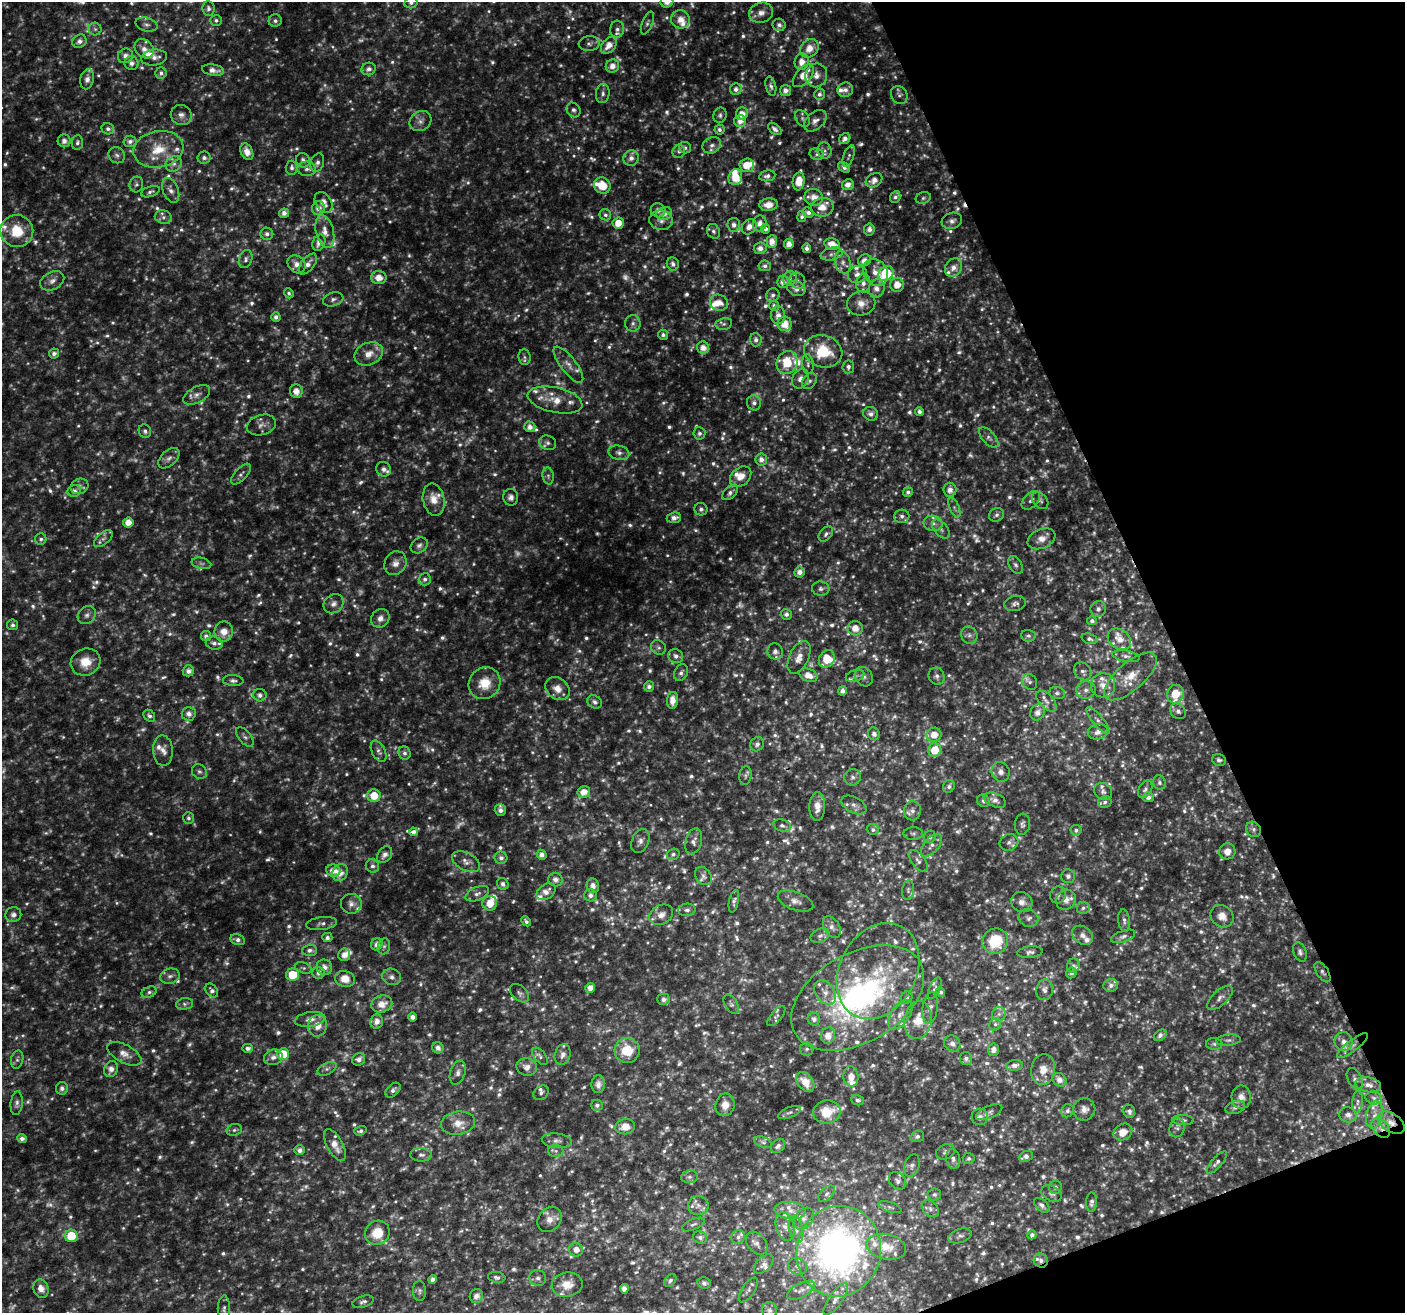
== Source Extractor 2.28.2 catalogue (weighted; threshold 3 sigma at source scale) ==
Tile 12 of 4 x 4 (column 4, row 3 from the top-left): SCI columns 4212-5614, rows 1453-2763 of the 5614 x 5469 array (HDU 1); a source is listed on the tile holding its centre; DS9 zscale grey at full resolution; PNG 1407 x 1315 px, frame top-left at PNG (2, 2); each listed source drawn as its Kron ellipse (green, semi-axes under 4 px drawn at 4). Shown black and unused: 19% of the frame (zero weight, under 2 of 3 exposures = <1% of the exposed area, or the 3 px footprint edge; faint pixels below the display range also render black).
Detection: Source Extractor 2.28.2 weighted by HDU 2 'WHT'; one run over the whole footprint, this tile lists its part. Background 0.05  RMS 0.0093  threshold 0.0418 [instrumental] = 3 sigma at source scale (4.5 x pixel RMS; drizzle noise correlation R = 1.50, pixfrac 1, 0.0396/0.0396 arcsec/px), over >= 5 px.
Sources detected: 1576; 320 too faint to see at this stretch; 2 cosmic-ray / hot-pixel residue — neither listed nor drawn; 104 inside a brighter listed object's ellipse — not listed separately; of the other 1150, all 500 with FLUX_AUTO >= 2.52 (the completeness limit of this list) listed and drawn (650 fainter detections not listed), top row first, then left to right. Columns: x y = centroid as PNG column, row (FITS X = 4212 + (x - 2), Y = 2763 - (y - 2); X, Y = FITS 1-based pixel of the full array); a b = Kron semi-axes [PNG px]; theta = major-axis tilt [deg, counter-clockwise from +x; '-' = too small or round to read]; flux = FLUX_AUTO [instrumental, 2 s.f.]
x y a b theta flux
667 2 6 6 - 7.9
411 3 7 5 15 2.7
208 8 7 6 - 3.4
761 13 12 10 19 7.6
680 19 9 9 - 11
216 20 6 5 - 2.6
275 21 6 6 - 3
647 23 12 5 67 2.7
146 24 11 6 -15 4
779 25 6 6 - 3.6
95 29 6 6 - 2.6
617 29 8 7 - 3.5
79 41 7 6 - 5
589 43 10 7 7 3.6
609 45 9 6 49 9.9
810 48 10 8 46 11
144 49 11 8 -43 8
125 56 8 7 - 5.6
154 58 13 8 6 6.4
802 62 8 7 - 9.8
131 63 7 7 - 5.1
612 66 7 6 - 7.9
368 69 7 6 - 4.6
213 70 11 5 -9 6.7
161 73 6 5 - 3.1
816 75 12 11 - 7.6
803 76 14 7 50 14
87 79 10 6 78 4.8
771 86 10 5 -76 3.1
736 89 6 5 - 4.3
785 90 5 5 - 5.7
845 90 8 7 - 4.5
603 93 9 7 83 3.6
819 94 6 5 - 2.9
899 95 9 8 - 3.4
574 110 8 6 -53 2.7
742 114 6 6 - 9.5
181 115 10 10 - 5.9
720 115 8 6 69 2.8
802 119 9 6 -53 2.7
420 121 11 9 34 5.6
740 121 6 6 - 6.8
815 121 13 8 40 5.8
108 129 6 5 - 3.5
719 129 5 5 - 2.8
775 129 8 5 -39 3.6
845 139 6 5 - 4.4
64 141 6 6 - 3.5
130 141 6 6 - 3.9
77 143 7 5 85 2.7
712 145 10 7 29 4.7
685 148 6 5 - 2.8
158 149 25 18 11 30
679 151 6 6 - 2.8
825 151 8 7 - 3.1
247 152 9 6 -64 8.6
817 154 7 5 -21 2.7
117 155 8 7 - 3.3
849 156 11 5 70 2.7
204 158 6 6 - 3.5
631 158 8 7 - 6.4
303 160 7 6 - 3.9
317 163 9 6 72 3.7
174 164 9 7 34 4
747 165 7 7 - 15
844 167 7 4 -37 3
292 168 7 6 - 3
307 169 9 7 -5 4
767 176 8 5 10 3.9
735 177 8 6 75 17
874 180 9 6 33 7.3
799 181 9 6 81 14
136 184 8 6 74 2.6
602 185 8 7 - 21
848 185 6 5 - 6.2
171 190 13 7 -67 5.8
150 192 10 5 18 2.8
814 197 9 8 - 10
895 197 6 5 - 2.9
923 198 7 5 17 2.5
324 202 11 8 -57 9
769 205 9 6 7 11
822 207 11 9 9 13
318 208 7 6 - 6.5
658 210 7 7 - 3.3
284 213 5 4 - 5.1
664 213 8 6 19 6.8
808 213 6 5 - 4.1
605 215 6 5 - 2.7
802 216 5 4 - 2.7
163 217 9 6 -14 3.8
661 220 12 10 -6 6.1
952 221 10 8 17 4.4
618 223 6 5 - 12
760 223 8 7 - 7.5
734 225 7 6 - 4.9
749 227 8 7 - 8.3
766 229 5 4 - 3.1
869 229 6 5 - 4.8
17 231 16 16 - 28
325 231 17 9 -76 11
713 231 7 6 - 2.9
267 234 6 6 - 3.1
772 242 6 5 - 9.1
319 243 8 6 65 7.3
789 244 5 5 - 7.3
832 244 8 5 -11 11
760 248 6 5 - 5.5
807 248 5 4 - 3.4
832 254 11 6 13 3.9
246 259 9 6 72 3.1
864 260 7 5 32 6.7
843 262 11 7 -75 5.4
297 264 10 8 -44 7.7
308 264 12 6 52 6.7
673 264 7 6 - 3.8
765 266 6 5 - 3.2
953 268 10 8 53 7.4
876 272 14 11 -57 11
857 274 10 8 22 5.6
886 274 8 6 42 76
379 278 7 6 - 11
790 278 7 6 - 3
52 281 13 8 27 6.1
797 281 8 7 - 3.3
783 282 6 6 - 6
863 283 9 7 81 4.8
897 285 7 7 - 12
796 289 9 7 -21 6.1
877 289 9 7 74 8
289 293 5 4 - 2.5
773 295 7 6 - 3
333 299 10 6 18 4
719 303 9 8 - 9.8
861 303 14 12 10 9.8
774 306 5 5 - 3.2
778 315 9 7 -87 6.1
276 317 4 4 - 4
633 323 8 8 - 3.6
724 324 8 5 11 2.8
785 324 7 7 - 13
663 335 5 5 - 3
756 340 6 5 - 3.8
703 348 6 6 - 8.2
823 351 19 16 -18 37
54 353 5 5 - 3.3
369 354 15 11 22 12
524 357 8 6 -83 2.5
787 362 12 10 60 30
808 364 10 5 -84 3
568 365 22 7 -52 7.7
848 367 6 5 - 3
800 379 10 8 59 6.1
809 381 9 6 51 3.2
296 391 7 6 - 8.4
197 395 14 8 28 5.9
555 400 28 12 -12 16
754 403 8 7 - 3.9
919 412 4 4 - 2.8
871 414 7 6 - 4.6
261 425 15 10 16 6.1
530 427 5 5 - 5.4
145 431 7 6 - 2.9
699 433 6 6 - 2.8
989 437 12 6 -49 3.8
548 443 9 7 -25 3.1
619 453 10 7 -14 4.2
169 458 13 7 43 4.7
761 459 6 6 - 5.2
384 469 7 7 - 4.7
241 474 13 6 47 3.5
548 476 8 5 -82 2.7
741 477 12 8 41 11
79 486 9 7 24 3.7
950 490 7 6 - 5.9
74 491 7 6 - 4
908 492 5 4 - 3
730 493 9 5 42 3.4
511 497 8 7 - 4.2
434 500 16 10 -78 12
1031 500 11 7 46 3.8
1040 501 9 7 -48 2.7
954 508 10 5 -68 3
701 509 6 6 - 2.7
996 515 8 6 27 2.8
902 516 7 6 - 3.4
674 518 7 5 7 5.3
128 522 5 5 - 10
933 523 9 7 -11 5.2
941 529 11 6 -49 4.2
826 534 9 6 47 2.8
103 538 11 6 40 3.9
41 539 6 5 - 2.6
1041 539 14 9 23 8.3
419 545 9 7 36 3.4
201 563 10 5 -13 3.1
395 563 12 10 57 7
1016 565 9 6 -57 3
799 572 5 5 - 5.5
425 579 6 6 - 3.2
821 589 9 7 -8 3.2
334 604 11 9 41 5.4
1015 604 11 7 12 3.6
1098 609 8 7 - 3.6
786 614 5 5 - 3.2
87 615 10 8 44 4.2
380 618 10 8 49 6.1
1092 621 5 4 - 3
13 625 5 5 - 2.9
855 628 7 7 - 11
224 632 10 9 - 10
969 635 9 8 - 4
206 636 5 5 - 3.6
1028 636 7 6 - 2.6
1089 639 8 5 -18 2.9
1119 639 12 9 -35 11
214 643 8 6 -14 3.9
658 647 8 7 - 2.9
775 651 8 7 - 4
676 656 8 7 - 4
1126 656 14 5 -10 4.4
799 657 17 9 64 9.7
827 659 9 7 61 21
86 662 15 13 26 17
188 671 5 5 - 4.7
1083 671 9 8 - 4
681 673 9 6 62 3.4
808 675 9 6 -21 10
855 676 9 5 16 2.9
937 676 9 8 - 3.9
1130 676 32 14 41 22
864 677 10 8 -54 4.1
233 681 10 5 -4 3.1
1030 682 8 7 - 3.2
485 683 17 15 46 20
1103 685 12 12 - 10
649 686 5 5 - 3.7
557 689 13 10 -39 9.9
1086 690 9 8 - 5
843 691 4 4 - 4.7
1057 693 8 6 -6 2.6
1175 694 9 8 - 23
260 695 7 6 - 4
672 700 8 5 84 9.6
1046 701 13 7 -46 4.8
595 702 8 6 -34 3.7
1178 711 9 7 -43 3.5
1038 712 8 7 - 6.2
189 714 7 7 - 5.1
149 716 6 5 - 2.9
1098 721 17 5 -50 4.6
1098 732 10 7 13 6.9
874 734 6 6 - 2.9
934 735 7 7 - 13
245 737 11 6 -50 2.9
757 744 7 6 - 3.6
935 750 7 7 - 19
163 751 15 10 -87 7.5
379 751 11 6 -62 3.7
404 753 7 6 - 3.1
1219 760 7 5 -18 2.7
199 772 8 7 - 2.7
1001 772 10 9 - 5.7
745 776 9 6 83 2.5
853 777 8 8 - 4.1
1159 782 7 6 - 3.1
949 786 6 5 - 2.8
1145 789 9 6 61 3.1
584 792 6 6 - 9.9
1103 792 9 8 - 4
374 796 6 6 - 19
1148 797 5 5 - 3.6
995 800 11 6 -23 5.7
983 801 6 6 - 2.7
1105 802 7 6 - 2.9
854 805 13 8 -28 5.7
817 806 14 8 88 8.8
500 810 6 5 - 4.6
912 811 9 8 - 5.6
188 818 6 5 - 2.6
1022 824 10 7 84 3.3
782 825 9 6 -18 2.7
1253 829 8 7 - 3
873 830 6 5 - 2.9
1076 830 5 5 - 2.8
413 832 4 4 - 6.2
913 834 10 6 1 2.6
930 837 6 6 - 3
640 841 13 8 66 5.2
694 841 13 8 73 6
1009 842 9 8 - 4
931 845 14 7 50 5.6
1227 851 8 8 - 8.8
673 854 6 5 - 2.9
385 855 9 6 54 5.1
541 855 5 5 - 5.3
501 858 6 6 - 4.3
918 861 13 6 -52 4.6
466 862 15 9 -27 6.4
372 866 7 6 - 3.5
333 871 7 6 - 8.3
340 873 9 7 60 9.5
703 876 10 7 -54 4.1
1068 876 7 6 - 3.3
555 880 7 7 - 5.5
503 884 6 5 - 3.4
593 886 7 6 - 6
908 890 10 6 84 2.8
546 892 10 7 36 6.9
477 894 12 6 23 4.5
590 895 6 6 - 4.6
1058 895 8 8 - 3.3
1066 900 10 9 - 6.9
734 901 11 5 77 2.9
795 901 19 9 -20 7.1
1022 902 11 10 - 6
490 903 7 7 - 13
351 904 10 10 - 5.7
1083 908 6 6 - 2.6
687 910 8 6 5 3.3
13 915 8 7 - 4.1
661 915 12 9 28 7.2
1222 916 12 10 -42 8.6
1028 918 10 8 -16 4.3
1124 920 11 5 -83 3.2
526 921 5 4 - 2.7
322 923 16 6 8 3.9
832 927 12 7 -60 4.8
1082 935 11 8 -35 5.6
820 936 10 6 24 3.3
1123 936 12 5 19 3.6
327 938 5 4 - 3.1
237 940 7 5 -15 3.8
995 941 13 12 - 42
377 944 6 5 - 5.6
384 946 8 6 73 2.7
310 950 7 5 4 3.7
1030 952 13 6 6 3.4
1300 952 10 6 -71 3.2
344 955 6 6 - 7.2
1073 965 7 6 - 3.4
324 967 8 7 - 6.8
303 968 9 5 -20 2.5
878 971 50 38 62 77
1322 972 11 6 -56 3.2
319 973 6 6 - 4.1
1071 973 5 5 - 3
292 975 6 6 - 25
170 976 10 7 16 4
392 977 9 8 - 4.4
345 979 10 8 -15 15
1111 985 7 6 - 4.3
590 988 5 4 - 7.2
935 988 11 5 65 2.7
212 990 8 5 -54 3.9
1045 990 10 8 82 5.7
149 992 8 5 23 2.5
825 992 13 9 -56 7.7
941 992 5 4 - 2.6
519 993 11 7 -43 3.5
858 998 72 44 30 260
907 998 6 5 - 2.6
1220 998 16 7 43 5.3
664 999 6 5 - 4.3
185 1004 8 6 8 2.9
382 1004 10 8 19 11
731 1004 11 6 -58 2.9
930 1008 16 7 83 5.7
999 1014 7 7 - 3.5
900 1015 17 9 55 8.6
776 1016 12 5 49 3
412 1017 4 4 - 3.9
310 1019 15 7 8 6.6
814 1019 6 6 - 3.5
918 1020 19 13 81 19
377 1022 7 6 - 6.5
995 1024 6 5 - 2.6
318 1026 11 9 76 11
1160 1035 7 5 37 3.7
828 1036 8 7 - 9.8
1228 1040 12 5 5 3.5
1344 1042 9 9 - 7.1
952 1044 8 7 - 4.8
1214 1044 8 6 -2 2.5
1353 1046 19 5 38 7.6
248 1048 5 4 - 3.2
438 1048 6 5 - 5.1
807 1049 7 6 - 2.6
627 1050 12 12 - 27
994 1050 6 5 - 5.7
124 1054 18 9 -28 8.5
283 1054 6 6 - 26
563 1055 10 7 71 5.3
540 1056 10 5 -52 3.2
273 1057 9 7 19 5
966 1058 6 6 - 3.9
359 1059 7 6 - 5.1
17 1060 9 6 77 2.9
1015 1065 8 5 7 4.5
527 1067 10 8 -12 7.7
111 1069 8 7 - 7.1
327 1069 10 5 29 3.3
1043 1069 15 12 83 13
458 1073 12 7 71 4.8
851 1076 10 7 -87 9.6
1355 1079 11 7 -63 3.8
1060 1080 8 6 -41 6.7
805 1082 11 7 -51 14
598 1084 9 7 85 5
1368 1085 13 7 -10 8.1
62 1088 6 6 - 4
393 1090 9 5 44 3.8
541 1093 8 6 42 2.8
1241 1097 12 9 -88 7.2
1374 1098 8 6 -16 3.3
857 1100 6 5 - 2.7
1358 1102 11 5 86 3.5
17 1103 12 6 84 3.4
597 1105 6 5 - 3.3
725 1105 11 9 77 9.3
1235 1107 10 6 19 3.1
1084 1109 11 11 - 6.4
1067 1111 7 6 - 3
1129 1111 7 5 -63 3.5
789 1112 12 5 23 2.5
827 1112 14 11 11 21
989 1112 14 6 23 3.5
1348 1115 8 7 - 6.8
1374 1115 14 8 77 7.7
980 1117 8 8 - 4.9
1183 1120 10 5 -2 2.8
458 1123 17 11 8 13
1391 1123 15 9 -32 11
625 1127 10 7 8 11
1177 1127 10 7 74 3.6
1381 1128 11 7 -48 5.8
234 1130 8 6 16 2.7
360 1131 6 4 17 2.6
1123 1132 10 8 30 13
917 1136 7 5 17 2.9
22 1139 5 4 - 3.6
557 1141 15 7 -7 4.9
763 1142 9 5 -22 2.7
335 1145 17 7 -61 12
778 1146 8 6 43 3.5
300 1150 5 5 - 4.7
556 1151 7 6 - 3.3
945 1152 10 7 22 3.2
421 1155 11 6 -2 4.2
1026 1156 7 5 24 4.7
969 1158 6 5 - 2.5
953 1159 10 7 -79 4.1
1217 1162 14 5 49 3.5
912 1166 12 7 72 4.3
689 1177 8 6 8 3
898 1181 10 7 -46 3.6
1055 1187 7 6 - 2.9
827 1194 10 6 44 3
934 1194 7 6 - 2.6
1052 1194 11 7 -28 3.4
1092 1202 10 5 88 3.6
1042 1205 9 5 -42 3.9
698 1206 10 9 - 5.7
890 1207 12 5 -18 2.6
930 1209 10 7 -42 4.3
790 1211 15 8 -6 8.1
549 1219 13 11 47 8.5
804 1219 12 8 51 6
693 1224 12 5 24 2.9
785 1227 14 9 -73 6.8
796 1229 14 6 -79 5.2
377 1233 13 11 39 23
1032 1235 4 4 - 2.9
71 1236 6 6 - 26
960 1236 12 6 19 3.6
700 1237 7 6 - 3.6
738 1237 7 6 - 3.9
757 1243 13 9 -49 5.7
886 1247 20 12 -12 17
576 1250 7 7 - 7.5
839 1251 45 42 75 410
1041 1261 7 6 - 4.6
764 1264 12 7 43 5.2
798 1266 10 8 -26 3.9
497 1277 9 5 -9 3.1
538 1278 8 7 - 3.5
433 1279 4 4 - 5
670 1280 7 5 49 2.5
704 1283 7 5 -11 3.7
567 1285 15 12 9 13
41 1289 9 7 -73 8.3
624 1289 4 4 - 6.6
748 1290 14 6 57 3.7
801 1290 15 7 28 5.4
419 1291 10 6 -88 3
476 1296 7 6 - 6
836 1299 19 6 55 6.4
363 1302 11 5 17 3.1
224 1309 13 6 89 3.5
769 1310 8 7 - 3
Overlapping masked pixels (flux is a lower limit): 6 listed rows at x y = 1175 694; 1322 972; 1391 1123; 1381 1128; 839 1251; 1041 1261
Isophote crosses this tile's border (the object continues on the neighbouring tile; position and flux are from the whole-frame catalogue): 2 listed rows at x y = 667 2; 411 3